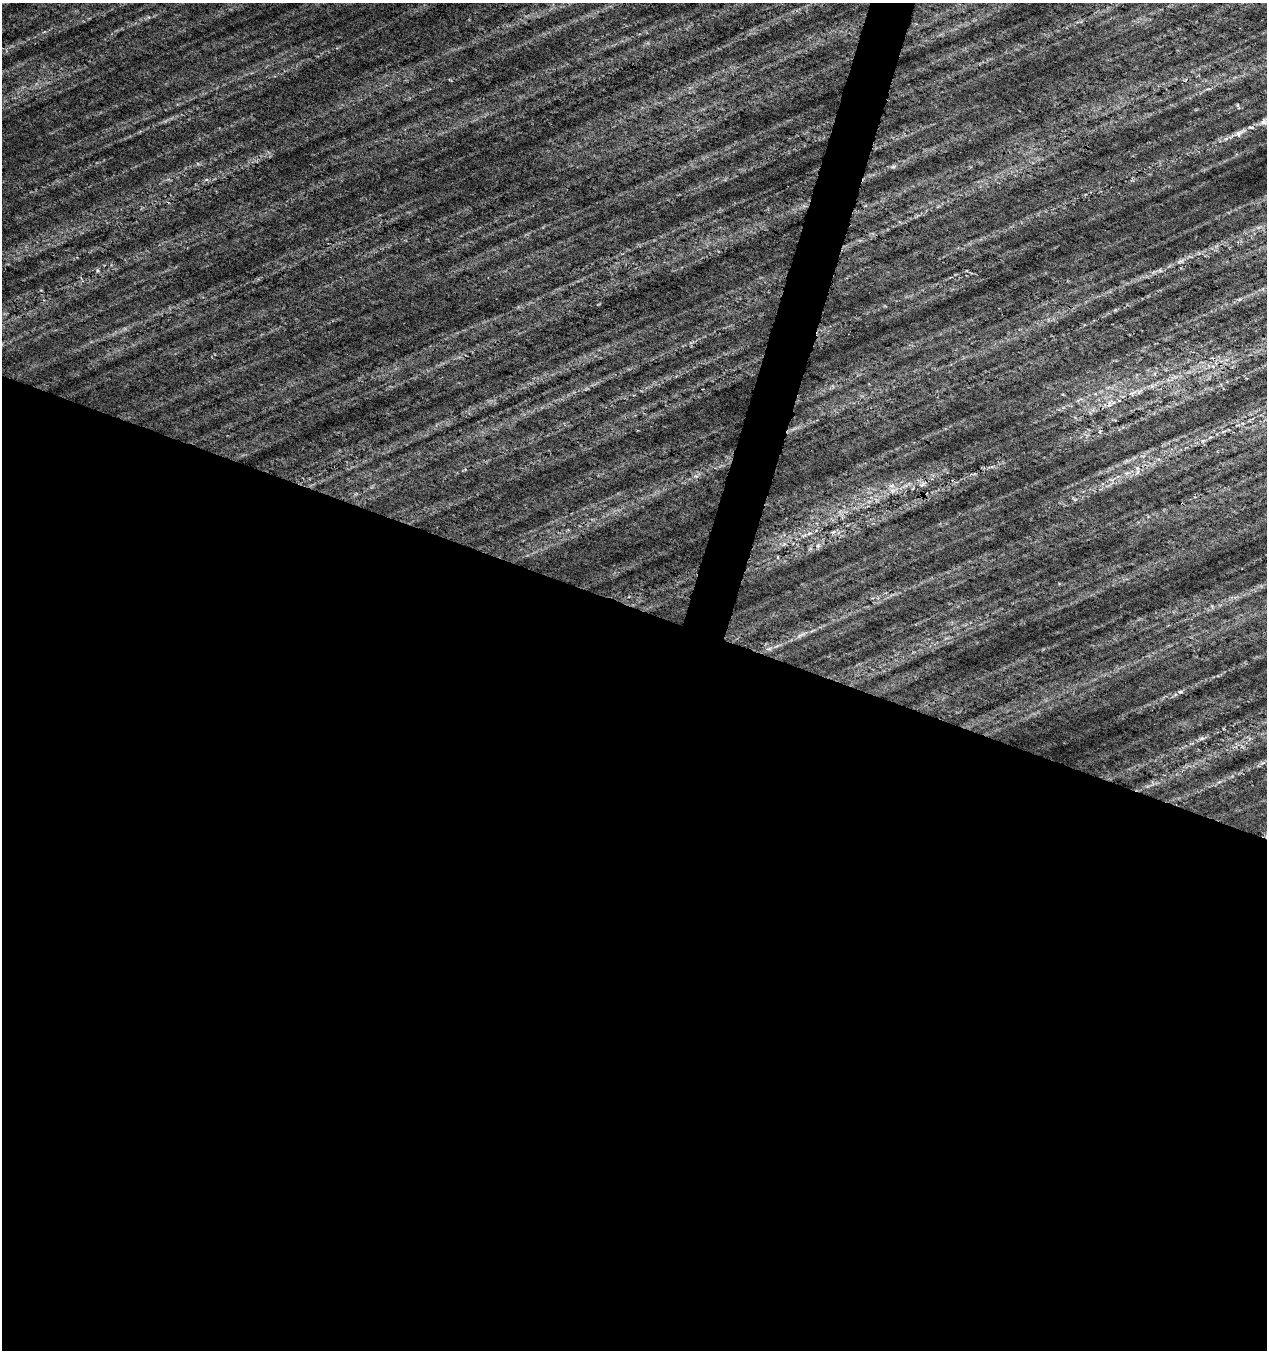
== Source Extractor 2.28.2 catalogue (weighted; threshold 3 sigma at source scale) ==
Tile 14 of 4 x 4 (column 2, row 4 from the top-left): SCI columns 1483-2747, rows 12-1359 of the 5556 x 5402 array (HDU 1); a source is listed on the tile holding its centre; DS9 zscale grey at full resolution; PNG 1269 x 1352 px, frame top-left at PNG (2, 3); no overlay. Shown black and unused: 57% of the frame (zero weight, under 4 of 7 exposures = <1% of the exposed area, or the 3 px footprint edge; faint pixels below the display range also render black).
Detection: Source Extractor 2.28.2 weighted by HDU 2 'WHT'; one run over the whole footprint, this tile lists its part. Background 0.00813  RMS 0.012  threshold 0.048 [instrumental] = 3 sigma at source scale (4.09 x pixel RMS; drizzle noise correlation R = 1.36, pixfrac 0.8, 0.0396/0.0396 arcsec/px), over >= 5 px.
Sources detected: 3; all 3 listed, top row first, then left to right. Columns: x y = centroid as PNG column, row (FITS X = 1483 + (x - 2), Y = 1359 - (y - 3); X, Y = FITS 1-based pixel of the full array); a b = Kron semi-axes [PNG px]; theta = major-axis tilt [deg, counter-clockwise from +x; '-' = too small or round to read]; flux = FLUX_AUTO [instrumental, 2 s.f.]
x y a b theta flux
1263 123 9 4 -14 2.5
1251 127 9 3 -10 1.3
1239 133 8 5 65 2.9